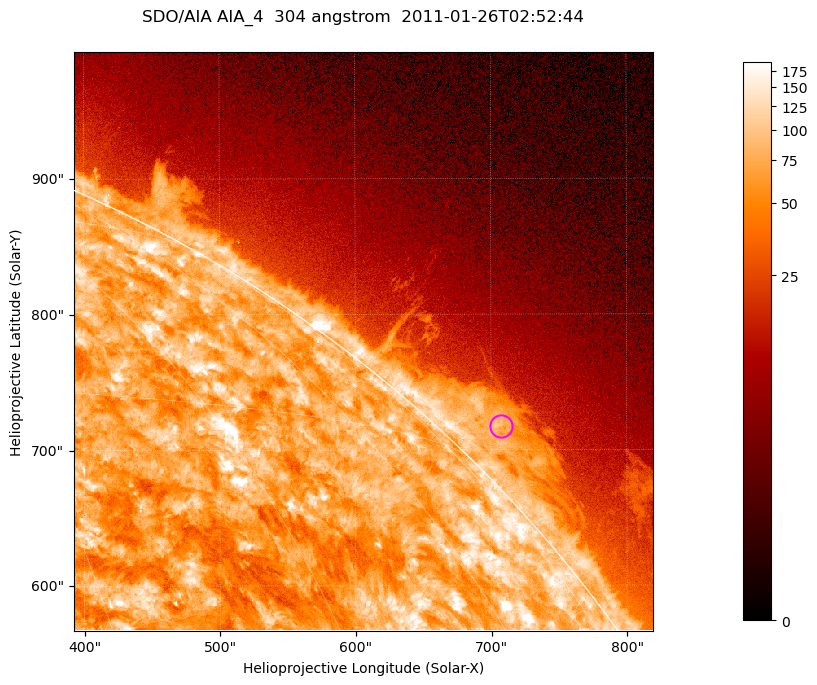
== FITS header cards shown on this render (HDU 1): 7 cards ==
TELESCOP= 'SDO/AIA '           / For AIA: SDO/AIA
INSTRUME= 'AIA_4   '           / For AIA: AIA_ATA1, AIA_ATA2, AIA_ATA3 or AIA_AT
WAVELNTH=                  304 / [angstrom] Wavelength
WAVEUNIT= 'angstrom'           / Wavelength unit: angstrom
DATE-OBS= '2011-01-26T02:52:44.125' / [ISO] Date when observation started; ISO 8
CTYPE1  = 'HPLN-TAN'           / CTYPE1; Typically HPLN
CTYPE2  = 'HPLT-TAN'           / CTYPE2; Typically HPLT

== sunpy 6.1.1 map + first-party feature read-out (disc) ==
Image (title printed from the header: SDO/AIA AIA_4  304 angstrom  2011-01-26T02:52:44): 711 x 711 px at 0.6 arcsec/px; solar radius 975 arcsec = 1624 px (partial field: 2.6% of the solar disc is inside the frame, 42% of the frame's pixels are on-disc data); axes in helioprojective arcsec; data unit not stated in the header (colour bar unlabelled)
Orientation: roll -0.132 deg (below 1 deg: not rotated)
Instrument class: DISC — disc imager (sunpy class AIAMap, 304 A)
Bright regions (active regions / flare kernels): reference = the on-disc median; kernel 7 px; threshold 5 sigma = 122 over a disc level ~73.1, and >= 1.15x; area >= 505 px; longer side >= 9 px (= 5.4 arcsec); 0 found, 0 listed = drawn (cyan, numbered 1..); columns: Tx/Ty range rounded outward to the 2 arcsec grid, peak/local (2 s.f.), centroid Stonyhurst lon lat
Off-limb structures (1.02-1.3 R_sun): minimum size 252 px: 5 found; the strongest spans PA ~310..320 deg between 1.02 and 1.06 R_sun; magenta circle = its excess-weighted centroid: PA ~315 deg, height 1.03 R_sun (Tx ~708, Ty ~718 arcsec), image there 3.3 x the reference